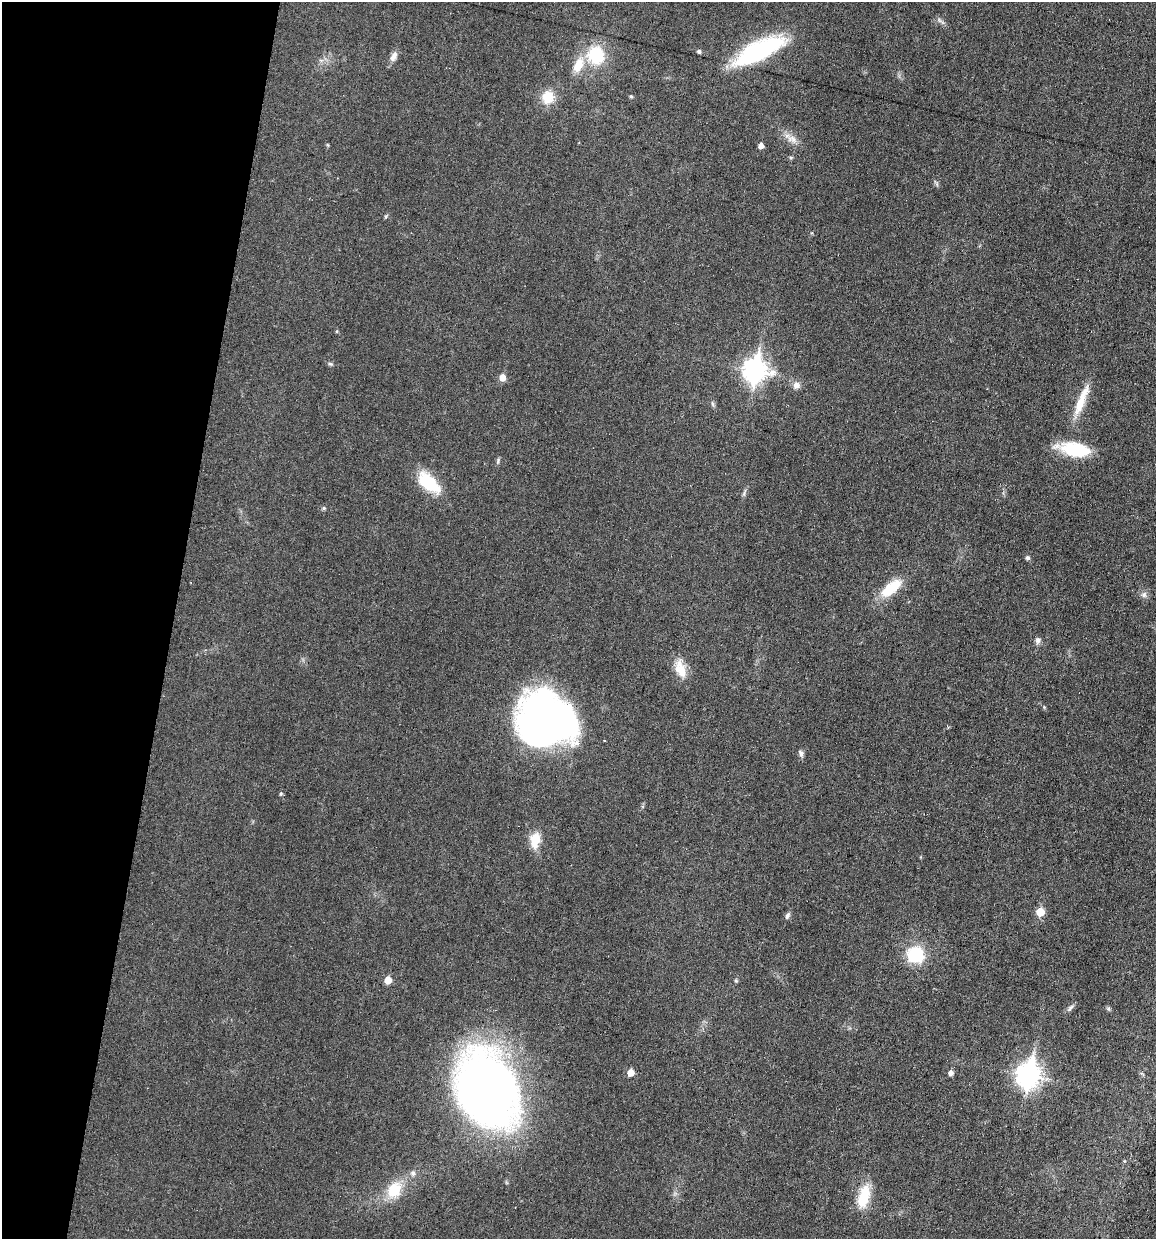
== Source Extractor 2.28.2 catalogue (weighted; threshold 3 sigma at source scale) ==
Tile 9 of 4 x 4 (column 1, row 3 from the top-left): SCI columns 117-1270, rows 1239-2475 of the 4970 x 4950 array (HDU 1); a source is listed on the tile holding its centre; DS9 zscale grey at full resolution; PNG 1158 x 1241 px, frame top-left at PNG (2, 2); no overlay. Shown black and unused: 15% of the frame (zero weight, under 3 of 6 exposures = <1% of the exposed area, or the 3 px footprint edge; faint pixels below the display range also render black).
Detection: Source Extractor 2.28.2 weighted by HDU 2 'WHT'; one run over the whole footprint, this tile lists its part. Background 0.0336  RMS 0.004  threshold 0.0165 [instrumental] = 3 sigma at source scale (4.09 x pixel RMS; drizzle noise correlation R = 1.36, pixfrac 0.8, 0.05/0.05 arcsec/px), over >= 5 px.
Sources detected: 45; all 45 listed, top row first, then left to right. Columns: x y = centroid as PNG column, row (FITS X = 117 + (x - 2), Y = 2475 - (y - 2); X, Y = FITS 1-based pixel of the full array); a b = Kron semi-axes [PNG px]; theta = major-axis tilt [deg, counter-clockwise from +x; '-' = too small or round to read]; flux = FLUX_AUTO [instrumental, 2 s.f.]
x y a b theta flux
699 51 5 5 - 0.64
758 51 48 16 27 50
596 55 21 19 -70 17
393 57 13 7 61 2.3
578 65 21 11 67 6.6
631 96 4 4 - 0.59
548 97 17 16 - 7.1
792 139 15 9 -14 3
761 146 5 5 - 2.1
386 216 6 4 72 0.47
337 331 5 3 - 0.37
330 364 7 5 -20 0.64
754 370 10 9 - 230
502 377 6 5 - 3.8
796 385 9 8 - 2.1
1081 400 47 9 68 8.8
712 404 8 4 -81 0.68
1075 449 34 14 -11 18
498 461 9 3 78 0.65
429 483 30 14 -40 16
744 493 11 3 65 0.79
324 508 5 4 - 0.7
1027 558 5 5 - 0.94
891 588 29 12 39 11
1144 595 8 7 - 1.4
1038 640 9 7 89 1.2
680 669 24 13 -72 6.5
544 722 47 44 -39 210
948 727 5 3 - 0.4
801 753 10 5 -76 1.1
281 794 5 4 - 0.54
535 840 18 11 81 6.9
1040 912 5 5 - 8.9
787 916 10 5 64 1
915 955 18 17 - 17
388 980 5 5 - 5.4
736 981 6 4 -19 0.44
1070 1008 12 5 48 1.1
630 1073 6 5 - 4.1
950 1073 5 5 - 1.7
1028 1075 10 8 78 270
487 1090 58 42 -74 340
413 1173 7 6 - 1.3
394 1190 24 18 58 11
863 1197 30 13 75 11
Unlisted compact peaks at least as high as the median listed source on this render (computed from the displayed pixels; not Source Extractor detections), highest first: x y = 1108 1008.